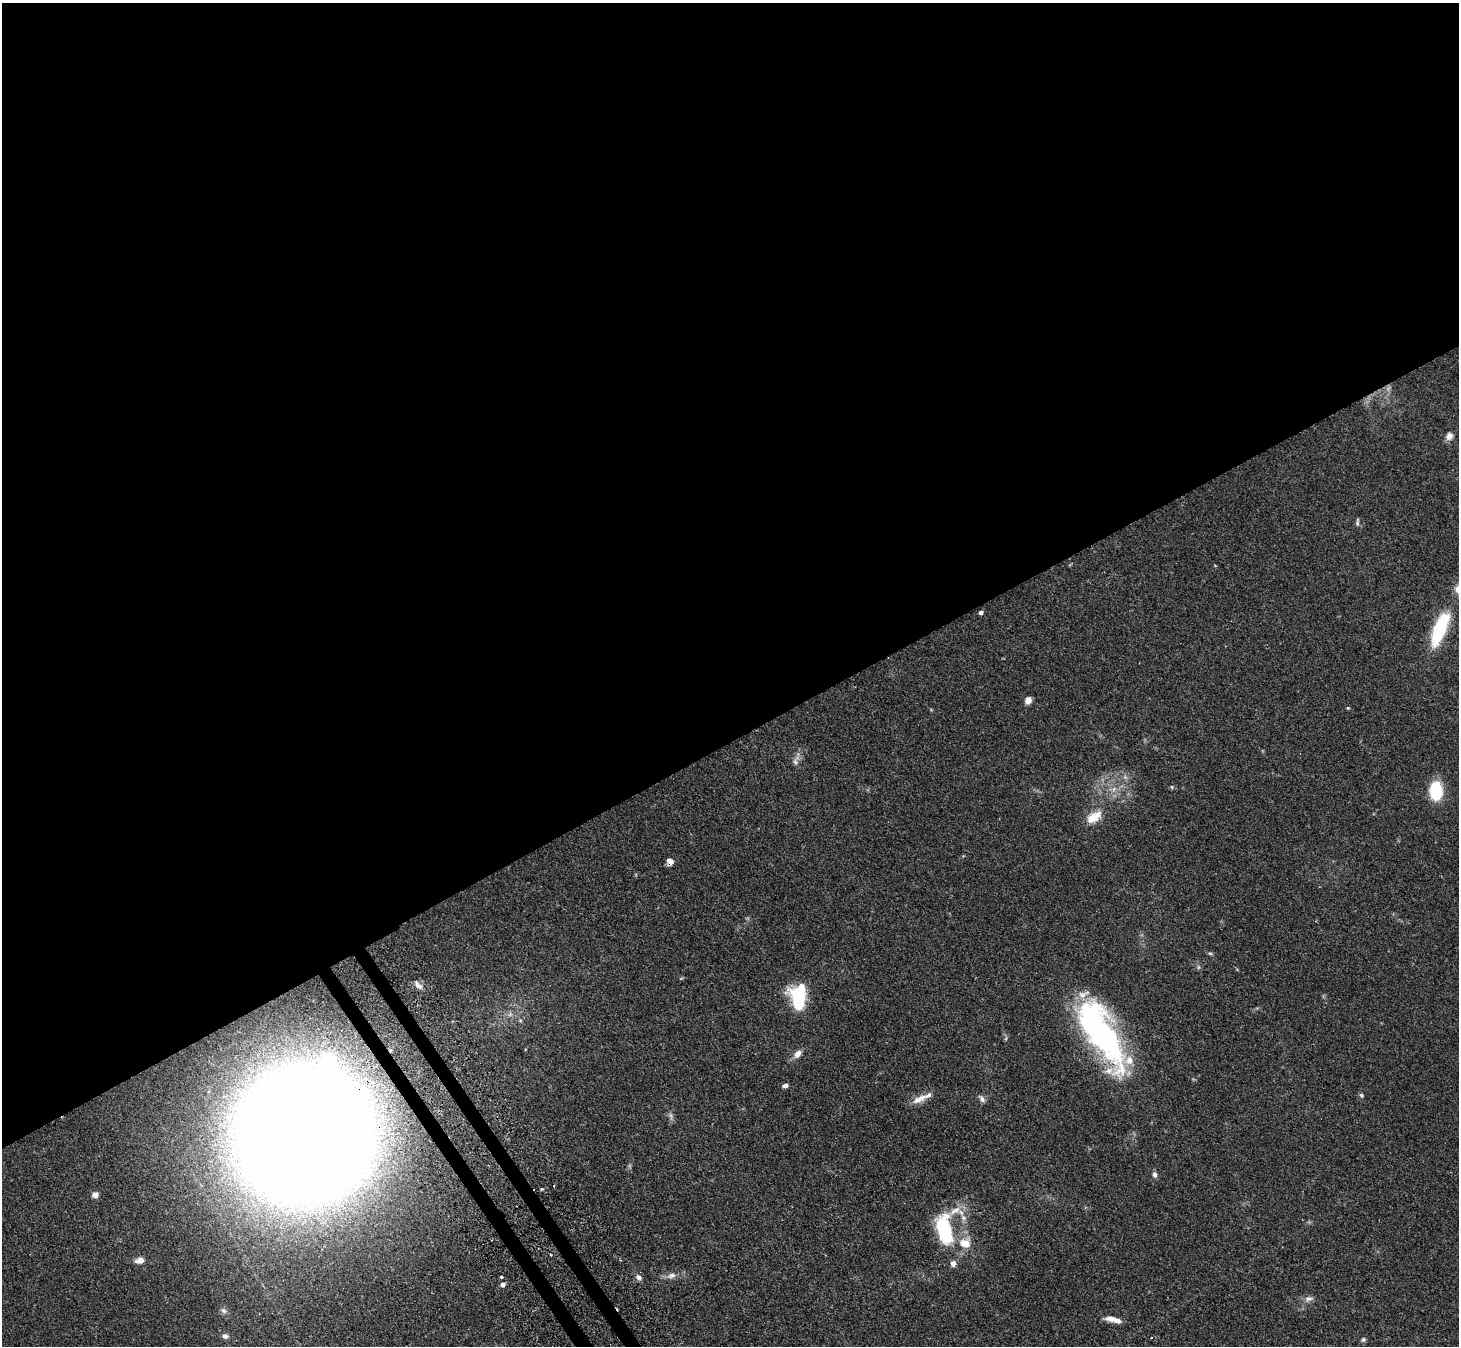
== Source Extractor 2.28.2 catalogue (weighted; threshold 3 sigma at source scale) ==
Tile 2 of 4 x 4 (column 2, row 1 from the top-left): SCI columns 1490-2946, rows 4205-5548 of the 5893 x 5858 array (HDU 1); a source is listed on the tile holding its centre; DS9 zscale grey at full resolution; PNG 1461 x 1348 px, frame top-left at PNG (2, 3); no overlay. Shown black and unused: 56% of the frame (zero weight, under 2 of 3 exposures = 3% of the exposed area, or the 3 px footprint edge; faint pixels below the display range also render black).
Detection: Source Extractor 2.28.2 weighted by HDU 2 'WHT'; one run over the whole footprint, this tile lists its part. Background 0.106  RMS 0.0065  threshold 0.0291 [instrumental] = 3 sigma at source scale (4.5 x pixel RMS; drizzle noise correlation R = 1.50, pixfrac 1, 0.05/0.05 arcsec/px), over >= 5 px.
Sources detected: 56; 2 too faint to see at this stretch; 1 inside a brighter object's white glare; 3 cosmic-ray / hot-pixel residue — not listed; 3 inside a brighter listed object's ellipse — not listed separately; the other 47 listed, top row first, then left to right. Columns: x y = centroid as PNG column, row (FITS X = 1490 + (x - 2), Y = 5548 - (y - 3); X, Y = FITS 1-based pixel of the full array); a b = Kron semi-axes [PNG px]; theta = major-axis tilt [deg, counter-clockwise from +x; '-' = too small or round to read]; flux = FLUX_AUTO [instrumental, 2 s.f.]
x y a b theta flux
1449 436 11 9 55 3.4
1357 522 10 4 82 1.2
981 612 4 4 - 2.1
1440 629 44 15 68 37
1028 700 8 6 62 4.1
1348 708 5 4 - 0.59
795 762 11 8 -88 2.7
1125 777 7 5 -46 1.5
1172 787 5 5 - 0.84
1114 789 9 6 61 3.1
1436 791 16 10 -88 34
1094 817 24 13 35 11
669 861 7 6 - 4.7
1210 954 8 4 -9 0.95
1198 967 6 4 90 1.1
681 978 6 3 19 0.66
418 985 12 6 -40 3
798 997 22 14 -89 46
510 1014 6 6 - 1.9
520 1020 6 4 -46 0.89
1101 1034 86 29 -64 160
797 1054 11 7 45 4.4
785 1085 7 5 18 1.8
1361 1095 6 5 - 1.2
919 1099 26 8 25 6.7
982 1099 11 6 -52 2.3
671 1116 12 5 -76 2.1
304 1133 75 72 44 3900
630 1166 7 4 -71 0.92
1155 1174 7 6 - 2.3
541 1189 3 3 - 1.4
95 1195 5 4 - 7.4
945 1229 37 23 82 58
965 1243 15 13 -4 11
551 1255 2 2 - 0.79
139 1260 12 8 10 3.7
953 1263 8 7 - 2.8
671 1275 14 7 17 3.9
501 1277 3 3 - 1.9
639 1277 9 6 -35 2.7
502 1284 5 5 - 2.9
1309 1299 12 8 12 3.1
224 1311 9 7 -33 2.1
1112 1319 18 7 -2 5
225 1336 8 7 - 2.1
1151 1338 3 3 - 0.85
1363 1340 6 6 - 1.4
Overlapping masked pixels (flux is a lower limit): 2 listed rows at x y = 669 861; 304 1133